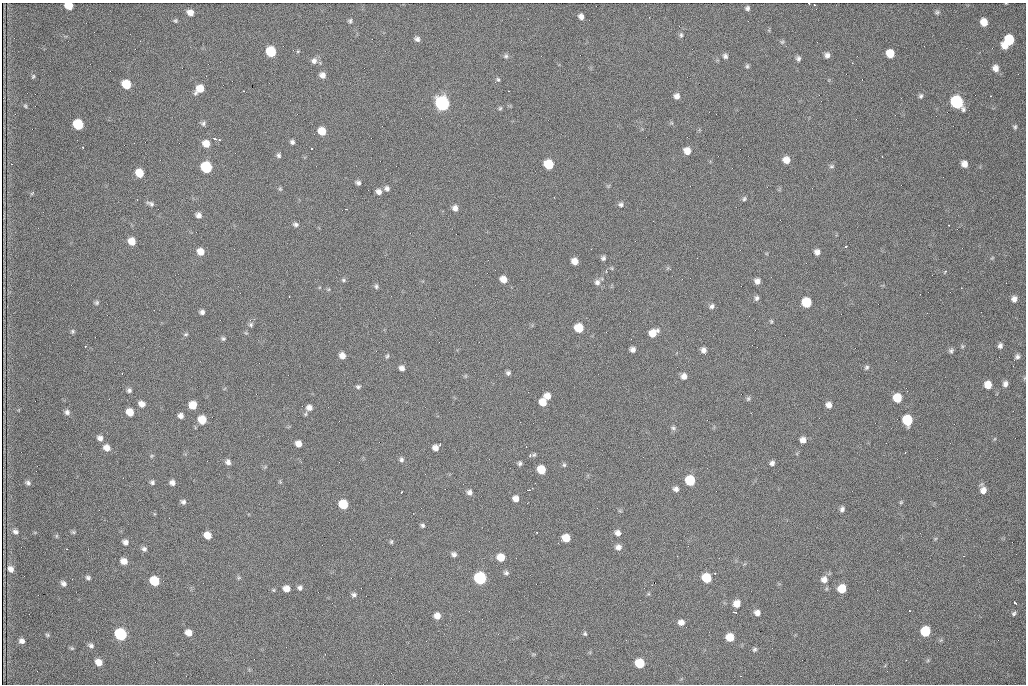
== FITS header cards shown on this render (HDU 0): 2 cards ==
NAXIS1  =                 1024 /fastest changing axis
NAXIS2  =                  682 /next to fastest changing axis

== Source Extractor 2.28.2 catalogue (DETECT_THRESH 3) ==
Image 1024 x 682 px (HDU 0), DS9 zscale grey, 1 PNG px = 1 image px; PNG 1028 x 686 px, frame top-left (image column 1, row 682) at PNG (2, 3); no overlay
Background 1930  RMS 30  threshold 90.1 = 3 sigma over >= 5 px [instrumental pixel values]
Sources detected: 209; all 209 listed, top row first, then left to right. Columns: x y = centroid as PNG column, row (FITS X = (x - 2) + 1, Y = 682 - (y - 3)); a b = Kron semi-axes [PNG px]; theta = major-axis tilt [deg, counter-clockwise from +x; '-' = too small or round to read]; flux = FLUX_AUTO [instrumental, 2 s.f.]
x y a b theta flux
814 5 3 2 - 1500
69 6 6 5 - 38000
747 8 5 5 - 4800
937 12 7 5 12 3800
190 13 7 6 - 14000
581 17 6 5 - 8900
175 21 5 5 - 3100
350 21 5 5 - 3800
984 22 7 6 - 23000
681 35 6 5 - 4200
417 39 7 6 - 6800
1009 40 8 7 - 83000
782 42 6 5 - 3300
1005 46 6 6 - 19000
298 51 5 3 - 2000
271 52 7 6 - 100000
890 53 7 6 - 35000
827 55 6 5 - 8100
506 56 7 6 - 4400
725 56 6 6 - 5700
798 58 6 5 - 5300
314 61 8 8 - 8900
852 63 3 2 - 2100
747 66 7 5 90 3400
996 68 7 6 - 12000
322 75 7 6 - 11000
33 76 6 5 - 3000
498 79 6 4 -49 3300
126 84 7 6 - 60000
200 89 8 6 45 31000
677 96 7 7 - 9500
921 96 7 5 73 4600
821 101 2 2 - 860
957 102 8 7 - 290000
442 103 8 7 - 560000
25 106 6 4 -67 2700
500 108 5 5 - 3100
203 123 7 6 - 4600
78 124 7 6 - 110000
1015 127 6 5 - 3500
322 131 7 6 - 35000
215 139 5 3 - 2800
292 142 5 5 - 5300
206 144 7 6 - 23000
83 147 3 2 - 4300
311 148 3 2 - 4700
687 151 7 6 - 19000
279 155 6 5 - 4400
786 160 7 7 - 18000
11 164 2 2 - 920
549 164 7 6 - 81000
964 164 6 5 - 14000
832 166 7 5 15 4000
206 167 7 6 - 170000
139 173 7 6 - 41000
358 183 6 5 - 5300
387 188 6 6 - 6400
280 189 6 5 - 2900
379 192 6 6 - 9500
32 193 6 3 45 2200
554 197 3 2 - 3300
744 199 6 5 - 3600
151 204 10 5 -25 5800
621 205 7 6 - 5500
455 208 6 6 - 9600
346 209 2 2 - 1200
198 215 6 6 - 8400
296 224 7 5 -7 5400
949 225 2 2 - 1500
132 241 7 6 - 25000
846 246 3 2 - 5000
200 252 7 6 - 21000
817 252 6 5 - 9400
603 258 5 5 - 4600
992 258 6 3 44 2100
575 261 6 5 - 17000
945 272 6 3 47 2200
503 279 6 6 - 17000
343 280 6 5 - 3300
757 281 6 6 - 10000
597 282 8 8 - 7900
376 286 7 4 -89 3900
961 288 3 2 - 2000
757 298 6 5 - 5100
1014 299 7 6 - 9500
806 302 7 7 - 82000
97 303 6 6 - 3700
712 306 6 5 - 5900
202 312 5 5 - 6400
771 321 5 4 - 2600
251 325 7 6 - 4800
579 328 7 6 - 57000
73 331 5 5 - 3400
653 333 9 6 32 26000
186 334 7 5 15 3300
223 338 6 5 - 3600
962 346 6 3 -73 2400
1000 346 7 6 - 6500
633 349 5 5 - 8400
703 350 6 5 - 8700
951 351 6 6 - 4600
342 356 7 6 - 13000
387 356 7 4 68 3100
1017 356 6 6 - 5600
867 367 7 5 46 4000
402 368 6 5 - 9000
508 373 5 5 - 4900
465 376 6 3 71 2000
684 376 7 6 - 11000
1005 384 7 6 - 8600
988 385 7 6 - 24000
358 387 6 5 - 4000
129 390 6 6 - 4900
528 392 2 2 - 2600
548 396 6 6 - 17000
897 398 7 6 - 49000
748 399 7 5 74 3300
543 402 6 6 - 29000
142 404 7 6 - 12000
192 405 6 6 - 31000
829 405 6 5 - 11000
309 408 9 8 - 11000
67 412 7 6 - 6700
130 412 7 6 - 28000
181 416 5 5 - 8500
202 420 7 6 - 38000
907 420 7 7 - 92000
673 428 6 6 - 4700
100 438 7 6 - 8900
803 440 6 6 - 11000
298 444 6 5 - 15000
440 444 3 3 - 2200
107 448 8 7 - 15000
435 448 6 5 - 11000
534 455 6 4 48 2700
152 456 6 4 60 2500
530 456 4 3 - 3000
401 460 7 6 - 4900
228 462 6 5 - 7800
520 463 6 5 - 4200
772 463 6 5 - 6400
564 465 6 5 - 3400
541 470 7 6 - 42000
690 480 7 7 - 92000
152 482 6 6 - 4500
280 482 6 3 -19 2000
28 483 6 4 -35 5100
172 483 5 5 - 8700
676 489 7 6 - 7200
528 490 3 2 - 2200
983 490 9 6 -80 14000
401 492 3 2 - 1700
469 492 7 7 - 7500
516 498 6 6 - 12000
183 502 6 5 - 5300
901 502 5 5 - 2400
343 504 7 6 - 71000
842 509 6 5 - 6200
620 511 6 3 -18 2300
423 525 5 5 - 3800
15 532 8 6 -32 7300
73 532 6 5 - 3100
537 532 3 2 - 2700
618 533 7 6 - 9500
208 535 6 6 - 22000
56 536 6 4 90 2400
566 538 7 6 - 35000
125 542 6 5 - 8800
391 542 6 4 76 2900
618 547 7 7 - 10000
144 549 6 6 - 5700
454 554 5 4 - 6100
964 556 3 2 - 4800
501 557 7 6 - 31000
124 561 7 6 - 16000
11 569 8 7 - 10000
506 573 7 5 0 5000
715 573 3 2 - 3200
88 578 7 5 -24 4600
239 578 5 5 - 2900
480 578 7 7 - 280000
706 578 7 6 - 67000
824 579 9 8 - 13000
154 581 7 6 - 74000
63 583 7 5 -45 7200
300 588 6 6 - 5600
286 589 6 6 - 17000
842 589 7 6 - 46000
273 590 5 4 - 2400
354 595 7 6 - 5400
1015 603 4 3 - 4500
737 604 7 7 - 18000
734 612 3 2 - 2200
757 613 7 6 - 10000
1014 613 6 4 55 3800
437 616 6 6 - 16000
681 622 7 6 - 11000
925 631 7 6 - 97000
189 633 6 5 - 17000
120 634 7 6 - 250000
585 634 5 5 - 3000
47 635 6 4 -22 3000
730 637 6 6 - 34000
22 641 6 5 - 8200
91 645 7 5 -30 5700
72 648 5 4 - 2700
755 649 7 5 45 3700
99 662 6 5 - 18000
640 663 7 6 - 66000
At the frame edge (FLAGS 8, measured only in part): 1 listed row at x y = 69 6